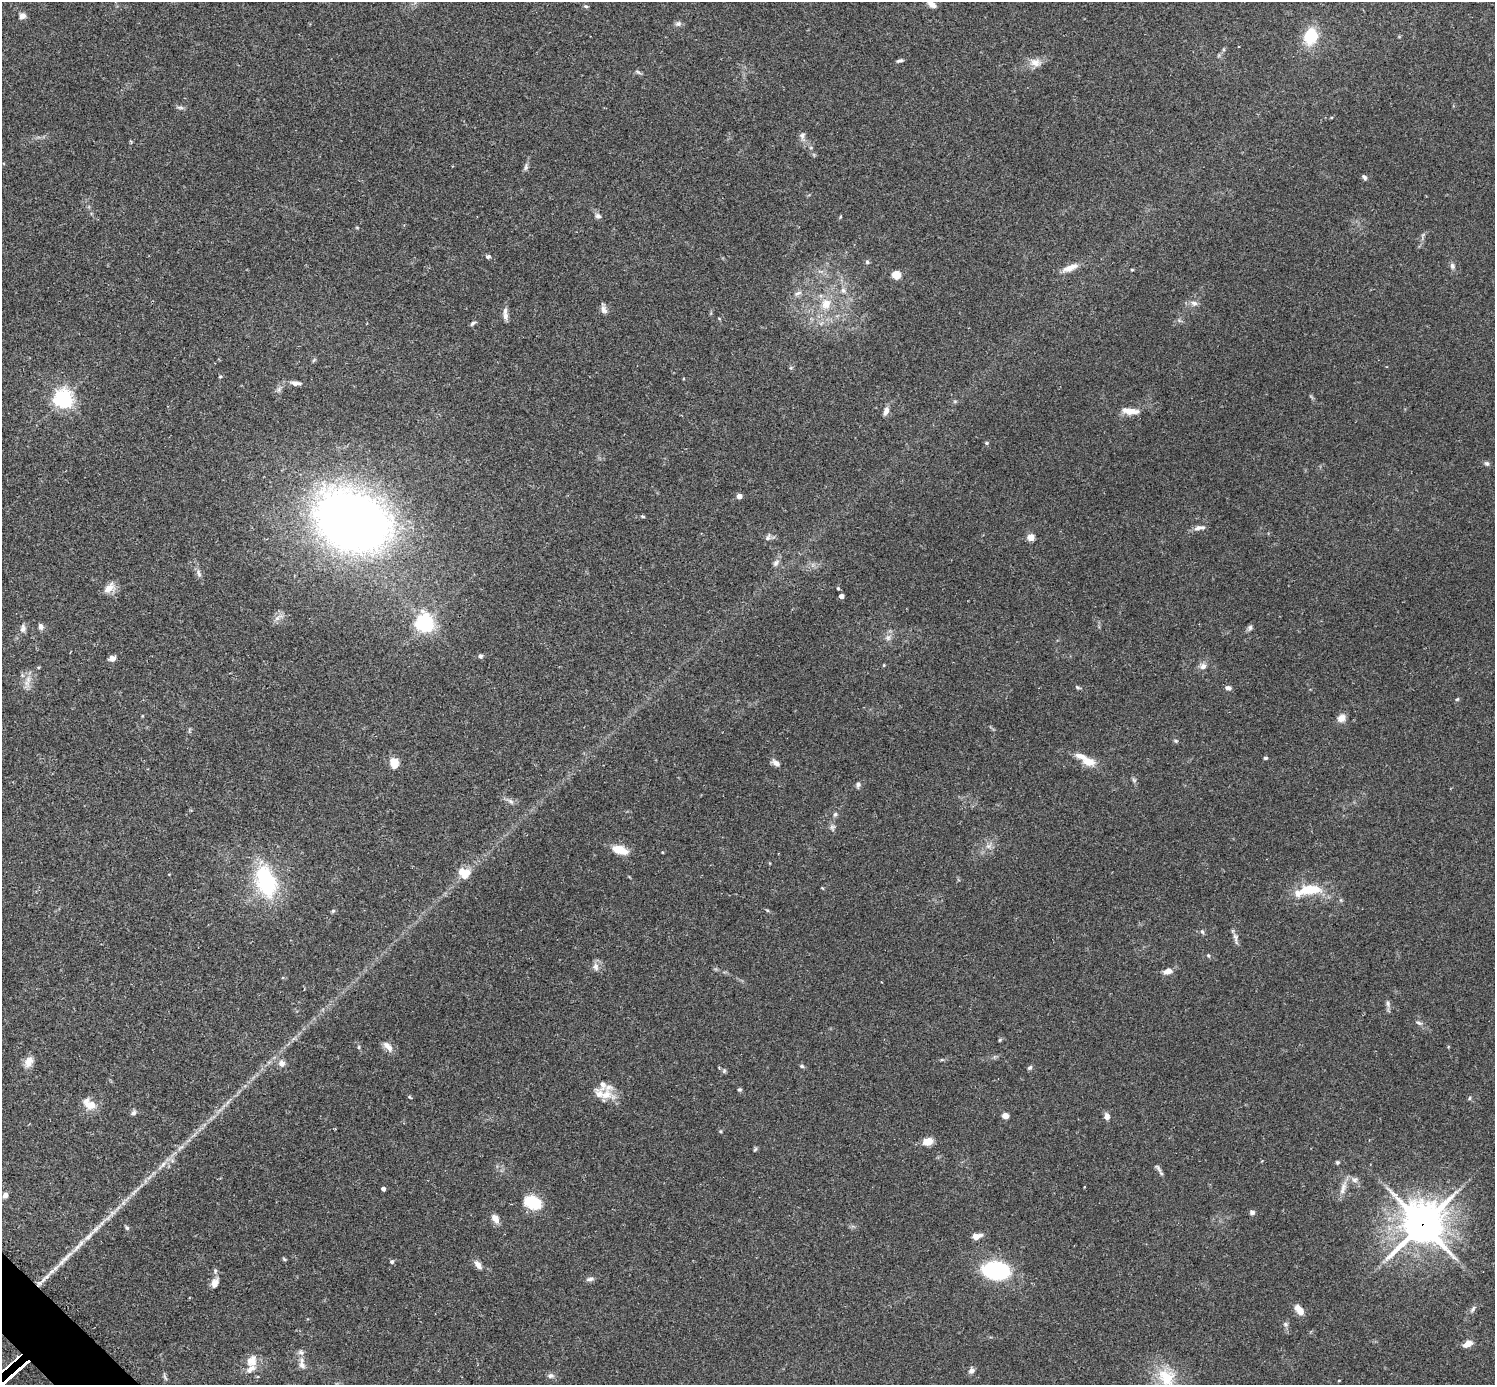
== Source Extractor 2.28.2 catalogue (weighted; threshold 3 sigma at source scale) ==
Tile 7 of 4 x 4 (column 3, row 2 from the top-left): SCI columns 3025-4517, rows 2954-4336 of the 6041 x 6040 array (HDU 1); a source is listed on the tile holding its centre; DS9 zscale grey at full resolution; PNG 1497 x 1387 px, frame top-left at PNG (2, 2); no overlay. Shown black and unused: <1% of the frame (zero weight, under 2 of 3 exposures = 2% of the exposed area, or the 3 px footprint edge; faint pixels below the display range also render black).
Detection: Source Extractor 2.28.2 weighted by HDU 2 'WHT'; one run over the whole footprint, this tile lists its part. Background 0.101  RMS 0.0058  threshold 0.0263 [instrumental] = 3 sigma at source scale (4.5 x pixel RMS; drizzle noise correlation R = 1.50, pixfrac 1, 0.05/0.05 arcsec/px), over >= 5 px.
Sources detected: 146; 10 inside a brighter listed object's ellipse — not listed separately; the other 136 listed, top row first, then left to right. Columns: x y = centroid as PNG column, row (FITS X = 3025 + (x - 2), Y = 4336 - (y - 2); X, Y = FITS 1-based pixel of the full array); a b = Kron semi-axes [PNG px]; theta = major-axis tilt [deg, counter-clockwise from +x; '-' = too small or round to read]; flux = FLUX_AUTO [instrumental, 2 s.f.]
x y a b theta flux
932 4 11 6 -35 3.1
586 6 6 4 -19 0.91
22 16 8 8 - 2.3
678 24 8 7 - 1.7
1310 36 20 15 75 19
900 61 8 4 18 1.3
1035 63 16 10 -15 5.1
638 72 9 4 -32 0.98
180 107 11 4 -5 1.4
802 136 10 8 84 2.2
526 167 11 5 86 1.6
1364 177 7 5 -52 1.3
598 216 9 6 -37 1.8
357 228 5 3 - 0.51
488 257 6 5 - 1.2
867 262 6 5 - 1
1452 266 9 6 -71 1.7
1070 268 22 7 21 5.9
1132 270 4 3 - 0.56
896 275 6 6 - 9.4
843 290 8 6 -57 2.2
797 293 11 5 29 2
1194 303 10 6 -19 2.4
826 304 15 13 60 9.4
604 309 13 6 -73 2.4
505 316 11 7 -87 2.7
473 323 8 4 38 1.1
220 377 5 3 - 0.57
295 383 11 7 -14 2.5
279 389 7 4 72 1.4
63 398 7 7 - 270
886 411 10 6 72 3.2
1130 411 20 7 -5 6.7
986 443 5 5 - 0.73
1487 464 6 6 - 1.3
739 496 4 4 - 5
643 516 6 3 -19 0.71
352 521 52 39 -27 590
1197 528 12 7 18 2.7
768 537 12 5 63 1.8
1031 537 5 4 - 12
776 563 11 6 55 2.1
199 573 12 6 -75 2.2
109 588 16 8 45 5.3
838 588 4 4 - 0.8
841 596 4 4 - 3.6
425 623 7 6 - 240
41 626 7 6 - 2.4
1250 627 7 6 - 1.4
23 628 10 7 83 2.4
888 638 7 6 - 1.8
480 656 6 5 - 1.3
112 658 7 6 - 3
884 665 5 3 - 0.48
1203 666 8 8 - 2.8
27 681 19 6 67 3.9
1077 687 7 4 -27 0.88
1228 688 7 5 -18 2.2
1457 699 5 4 - 0.71
1341 718 10 8 32 4.4
1175 741 6 4 -20 0.8
1265 758 4 3 - 0.87
1088 762 18 11 -13 7.4
394 763 11 9 -78 6.6
776 763 10 6 -38 2.9
1134 780 7 5 -45 1
858 785 8 5 82 1.4
511 801 10 5 -41 1.9
835 814 7 5 62 1.2
832 827 9 7 -86 1.8
988 846 7 4 -18 1.4
620 850 19 8 -18 9.7
467 873 15 8 63 5.5
266 881 35 21 -72 53
1310 890 26 10 5 19
767 910 6 3 -19 0.66
333 911 6 5 - 0.82
1202 932 6 5 - 0.99
1235 937 14 7 -80 2.6
1208 955 5 4 - 0.71
595 967 11 8 -82 3
1168 971 12 7 15 3.7
1388 1004 10 5 -77 1.9
1419 1023 10 4 -18 1.4
1000 1040 5 3 - 0.59
359 1047 6 4 89 0.74
388 1047 16 7 -46 4.1
29 1062 14 10 58 4.9
282 1063 10 9 - 2.8
802 1066 5 5 - 1.1
1030 1067 7 5 42 1.2
724 1071 7 5 70 0.96
739 1090 5 5 - 0.9
606 1095 18 12 15 8.2
1470 1098 6 3 88 0.7
90 1104 18 11 -19 7.2
133 1113 8 6 45 1.5
1005 1116 7 5 -20 3.5
1107 1116 8 6 -81 2.8
721 1131 5 3 - 0.57
927 1142 7 5 16 12
180 1148 12 3 31 1.7
755 1149 6 5 - 0.81
1337 1162 6 5 - 0.77
163 1164 11 5 46 2.4
1158 1168 15 4 -57 1.7
1355 1180 9 7 20 2.3
1084 1187 3 2 - 0.39
1343 1188 23 7 70 4.4
383 1189 4 4 - 2
5 1195 5 4 - 3.1
532 1202 19 13 -18 19
123 1203 5 5 - 1.4
1252 1212 6 5 - 1.8
495 1218 10 7 -56 4.7
1422 1224 16 15 - 1300
127 1228 6 5 - 0.99
976 1236 9 5 16 5.5
67 1257 34 5 44 8.8
284 1259 6 4 -45 0.66
392 1262 5 5 - 1.2
478 1265 11 6 -50 3.5
996 1270 21 14 -5 60
590 1279 10 5 10 1.7
215 1283 13 9 69 4.2
1473 1309 10 5 60 1.6
1299 1310 14 7 -52 5.4
1285 1324 7 5 21 1.2
1467 1344 11 6 29 4.6
301 1352 8 7 - 2
251 1361 17 14 65 7.4
302 1365 12 8 -62 3.2
971 1371 7 6 - 2.2
551 1376 9 7 4 1.8
165 1377 11 3 -60 1.1
1166 1377 28 22 -49 20
Overlapping masked pixels (flux is a lower limit): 1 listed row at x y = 1422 1224
Isophote crosses this tile's border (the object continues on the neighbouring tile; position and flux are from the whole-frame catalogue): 1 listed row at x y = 932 4